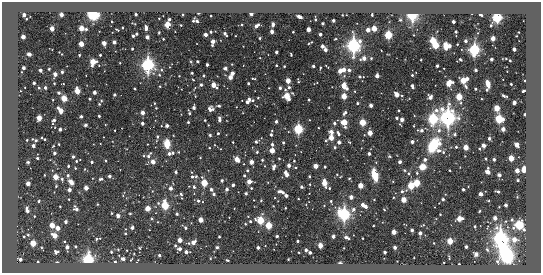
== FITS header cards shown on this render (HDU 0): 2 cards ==
NAXIS1  =                  539 / length of data axis 1
NAXIS2  =                  271 / length of data axis 2

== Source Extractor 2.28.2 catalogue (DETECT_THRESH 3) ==
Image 539 x 271 px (HDU 0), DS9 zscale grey, 1 PNG px = 1 image px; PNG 543 x 275 px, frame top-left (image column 1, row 271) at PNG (2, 2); no overlay
Background -273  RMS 680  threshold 2050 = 3 sigma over >= 5 px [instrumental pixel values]
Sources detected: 451; all 451 listed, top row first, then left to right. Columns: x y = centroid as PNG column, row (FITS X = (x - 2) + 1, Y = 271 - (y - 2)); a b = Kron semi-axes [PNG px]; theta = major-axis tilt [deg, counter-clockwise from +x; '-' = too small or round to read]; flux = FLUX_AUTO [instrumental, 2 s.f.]
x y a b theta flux
198 13 3 2 - 4.1e+04
93 14 7 5 -16 2.2e+06
251 14 3 3 - 2.9e+05
24 15 3 3 - 3.2e+05
61 15 3 3 - 4.3e+05
136 15 3 3 - 1.3e+05
183 15 3 2 - 6.1e+04
342 15 2 2 - 3.3e+04
372 15 3 2 - 8.3e+04
412 15 6 5 - 2.1e+06
480 15 4 3 - 1.1e+05
211 16 3 2 - 4.8e+04
299 17 4 3 - 2.7e+05
497 18 4 4 - 6.7e+06
26 19 3 2 - 4.2e+04
169 19 3 3 - 9.6e+04
315 20 3 2 - 6.5e+04
400 20 4 4 - 5.0e+04
193 21 3 3 - 6.6e+04
197 21 6 3 -51 1.3e+05
333 21 3 3 - 1.7e+05
453 22 3 3 - 2.1e+05
323 23 3 3 - 1.2e+05
135 24 2 2 - 3.1e+04
273 24 4 3 - 2.1e+05
167 25 4 3 - 1.8e+06
181 25 3 3 - 4.7e+04
242 25 3 2 - 4.6e+04
256 26 5 3 - 2.8e+05
81 28 4 3 - 9.3e+05
122 28 2 2 - 4.2e+04
146 28 5 3 - 2.1e+05
52 29 3 3 - 6.5e+05
86 29 3 3 - 8.1e+04
374 29 4 3 - 1.1e+06
117 30 4 2 - 4.0e+04
308 30 3 3 - 4.8e+05
368 30 3 3 - 4.4e+05
211 32 3 3 - 8.1e+04
272 32 3 3 - 3.3e+05
293 32 3 3 - 5.6e+04
456 32 3 3 - 8.3e+04
159 33 3 2 - 4.7e+04
136 34 3 2 - 4.7e+04
225 34 4 3 - 1.8e+05
320 34 3 3 - 2.1e+05
205 35 4 3 - 1.8e+05
388 35 4 4 - 3.3e+06
414 35 2 2 - 2.9e+04
133 36 3 3 - 1.4e+05
516 36 2 2 - 3.0e+04
23 37 3 3 - 5.2e+05
147 37 3 3 - 3.1e+05
260 38 3 3 - 6.9e+04
493 38 3 3 - 6.2e+05
163 39 3 3 - 4.7e+04
335 39 3 2 - 4.0e+04
433 41 4 4 - 1.7e+06
466 41 3 3 - 1.7e+05
114 42 3 3 - 2.5e+05
213 42 5 3 - 4.5e+05
104 43 3 3 - 5.7e+05
310 43 6 2 31 6.8e+04
81 44 4 3 - 9.3e+05
457 44 3 2 - 3.7e+04
436 45 4 4 - 1.9e+06
322 46 4 3 - 2.7e+05
353 46 7 6 - 1.0e+07
446 46 6 4 -84 7.5e+05
449 46 3 3 - 2.1e+05
132 49 3 3 - 4.7e+04
514 49 3 3 - 2.9e+05
325 50 3 3 - 2.8e+05
474 50 5 4 - 6.5e+06
59 52 2 2 - 2.4e+04
276 52 3 3 - 1.5e+05
29 54 4 3 - 1.2e+05
62 54 3 2 - 2.6e+04
291 54 3 2 - 5.1e+04
79 55 3 3 - 6.8e+04
100 55 3 3 - 7.5e+04
260 58 2 2 - 2.5e+04
364 58 5 3 - 4.7e+05
371 58 4 4 - 5.6e+04
460 59 3 3 - 5.9e+04
491 59 3 3 - 1.9e+05
506 59 2 2 - 3.4e+04
421 60 3 3 - 5.8e+04
510 60 3 2 - 6.5e+04
197 61 3 3 - 9.6e+04
93 62 5 4 - 1.4e+06
191 62 5 3 - 5.4e+04
120 63 2 2 - 3.2e+04
148 65 6 5 - 9.4e+06
207 65 3 3 - 1.4e+05
276 65 3 2 - 6.8e+04
284 66 3 3 - 6.0e+04
313 66 3 3 - 1.4e+05
327 66 5 2 - 4.0e+04
437 66 3 3 - 1.6e+05
320 67 3 2 - 5.3e+04
24 68 3 3 - 2.3e+05
225 68 4 4 - 1.5e+05
49 69 3 2 - 3.5e+04
40 70 3 3 - 1.9e+05
161 70 6 5 - 8.5e+04
344 70 4 3 - 4.3e+05
349 70 3 3 - 1.6e+05
476 70 3 3 - 9.8e+04
340 71 3 3 - 5.1e+05
62 72 3 3 - 1.2e+05
192 73 3 3 - 7.8e+04
232 73 3 3 - 3.6e+05
55 74 3 3 - 4.1e+05
159 75 5 4 - 6.6e+04
412 75 3 3 - 7.9e+04
179 76 2 2 - 3.0e+04
204 76 3 3 - 8.3e+04
377 76 3 3 - 3.6e+05
230 77 3 3 - 5.6e+05
360 77 4 4 - 6.7e+04
253 79 5 2 - 6.6e+04
193 80 4 3 - 3.7e+04
464 80 6 4 27 1.6e+06
288 81 4 3 - 8.6e+05
298 81 5 2 - 5.8e+04
450 82 6 4 30 6.0e+05
34 83 3 3 - 1.4e+05
248 83 3 3 - 9.5e+04
54 84 3 2 - 4.4e+04
488 84 5 3 - 7.3e+05
511 84 3 3 - 7.8e+04
201 85 4 4 - 9.1e+04
214 85 5 3 - 9.4e+05
160 86 3 3 - 4.2e+04
344 86 6 4 -53 1.1e+06
289 87 5 4 - 8.7e+04
412 87 5 3 - 1.3e+05
466 87 5 3 - 7.1e+04
39 88 3 3 - 5.7e+04
45 88 3 3 - 1.5e+05
195 88 4 3 - 4.4e+04
280 88 3 3 - 1.5e+05
134 89 3 2 - 5.4e+04
475 89 3 3 - 8.2e+04
285 90 4 3 - 6.1e+04
487 90 3 3 - 7.3e+04
77 91 4 3 - 1.2e+06
523 91 3 2 - 8.4e+04
59 93 3 3 - 6.6e+04
94 93 3 3 - 2.7e+05
397 94 4 3 - 7.7e+05
114 95 3 3 - 1.1e+05
287 96 5 4 - 1.7e+06
344 96 4 3 - 1.2e+06
402 96 3 3 - 4.2e+04
504 96 6 3 -21 8.0e+04
430 97 5 4 - 1.8e+05
459 97 4 3 - 1.8e+06
64 98 4 3 - 1.3e+06
258 98 3 2 - 4.1e+04
90 99 3 3 - 8.5e+04
53 100 2 2 - 3.3e+04
248 100 7 3 59 3.2e+05
253 100 4 3 - 6.2e+04
309 100 3 3 - 7.3e+04
101 101 3 3 - 3.8e+04
514 102 3 3 - 3.4e+05
154 103 3 3 - 4.0e+04
357 103 3 3 - 8.0e+04
99 104 3 3 - 4.2e+04
371 105 3 3 - 3.1e+05
219 106 3 3 - 8.4e+04
329 107 2 2 - 3.5e+04
156 108 3 3 - 4.2e+04
194 108 4 3 - 1.8e+05
497 108 4 3 - 1.2e+06
210 109 6 4 -5 3.1e+05
60 110 6 3 -51 8.0e+05
399 110 3 2 - 3.9e+04
143 113 3 3 - 4.4e+05
189 113 5 3 - 6.6e+04
345 113 5 3 - 1.4e+05
525 115 3 3 - 1.8e+05
99 116 3 3 - 8.2e+04
81 117 3 3 - 1.5e+05
39 118 4 3 - 9.5e+05
397 118 3 3 - 1.0e+05
448 118 9 7 -79 1.2e+07
433 119 6 4 77 6.6e+06
499 119 4 4 - 3.9e+06
205 120 2 2 - 3.9e+04
219 120 6 3 -86 2.0e+05
402 120 3 3 - 4.1e+05
54 121 5 3 - 1.5e+05
188 122 3 3 - 7.2e+04
276 122 3 3 - 1.5e+05
344 122 5 4 - 1.2e+06
362 122 4 4 - 1.9e+06
334 123 3 3 - 1.5e+05
143 124 3 3 - 1.8e+05
400 124 3 3 - 4.3e+04
85 125 3 3 - 1.1e+05
208 125 2 2 - 3.6e+04
161 126 2 2 - 3.0e+04
167 126 3 3 - 2.2e+05
414 126 2 2 - 3.8e+04
60 129 3 3 - 2.0e+05
298 129 4 4 - 5.9e+06
503 129 3 3 - 4.2e+05
421 130 7 4 -8 1.8e+05
272 131 2 2 - 4.0e+04
439 131 6 5 - 1.9e+05
331 132 4 3 - 5.5e+05
218 133 3 3 - 8.7e+04
338 133 5 3 - 1.3e+05
370 133 3 3 - 9.0e+05
210 135 4 3 - 6.6e+04
271 135 3 3 - 1.3e+05
455 135 4 4 - 1.3e+05
157 137 4 3 - 8.7e+04
42 138 4 2 - 3.2e+04
331 138 4 3 - 9.3e+05
45 139 3 3 - 5.3e+04
489 139 3 3 - 1.8e+05
27 140 3 2 - 4.1e+04
36 140 3 3 - 7.1e+04
326 141 4 3 - 4.4e+04
233 142 3 2 - 4.0e+04
256 142 4 3 - 1.2e+05
339 142 3 3 - 2.3e+05
349 142 4 3 - 3.7e+04
412 142 3 3 - 2.2e+05
283 143 3 3 - 7.3e+04
59 144 2 2 - 4.6e+04
167 144 7 5 -89 7.6e+05
272 144 3 3 - 1.3e+05
439 144 4 3 - 1.7e+05
433 145 10 6 60 2.6e+06
484 145 3 3 - 4.6e+05
517 145 4 4 - 2.8e+05
33 146 3 3 - 1.7e+05
456 147 3 3 - 7.5e+04
466 147 4 3 - 9.3e+05
209 148 3 3 - 4.0e+04
335 148 3 3 - 1.1e+05
479 149 4 3 - 5.4e+04
272 150 4 3 - 9.7e+05
438 150 8 6 -5 1.7e+05
178 152 3 2 - 3.9e+04
257 152 3 3 - 7.9e+04
443 152 7 5 -43 9.9e+04
54 153 3 3 - 1.3e+05
173 153 4 3 - 9.3e+04
169 154 3 3 - 1.8e+05
369 154 3 3 - 1.8e+05
144 156 3 2 - 4.0e+04
149 156 9 4 60 1.6e+05
389 156 4 4 - 4.8e+04
73 157 3 3 - 1.3e+05
200 157 3 2 - 3.6e+04
37 158 3 3 - 7.7e+04
511 158 4 3 - 1.2e+06
237 159 4 3 - 7.7e+05
486 159 3 3 - 5.2e+04
105 160 2 2 - 3.9e+04
262 160 3 3 - 6.1e+04
425 160 3 3 - 1.7e+05
494 160 3 3 - 1.7e+05
76 161 3 3 - 5.4e+04
294 161 3 3 - 5.7e+04
28 162 3 3 - 8.7e+04
92 162 3 3 - 9.6e+04
153 162 3 3 - 5.0e+05
251 162 3 3 - 5.0e+05
400 162 3 3 - 2.4e+05
68 166 3 3 - 6.3e+04
265 166 3 2 - 2.7e+04
289 166 3 3 - 2.8e+05
315 166 3 3 - 6.6e+05
274 167 6 4 77 1.7e+05
325 167 3 3 - 7.0e+04
422 167 5 4 - 8.6e+05
460 167 2 2 - 2.5e+04
75 168 3 2 - 3.9e+04
296 168 3 2 - 4.4e+04
524 169 5 4 - 6.6e+05
247 170 3 3 - 6.8e+04
404 170 3 3 - 4.2e+04
450 170 3 2 - 4.0e+04
487 171 6 4 87 3.5e+05
517 171 3 3 - 5.5e+05
176 172 3 3 - 1.3e+05
191 172 3 2 - 2.8e+04
417 173 4 3 - 7.6e+04
287 174 5 3 - 4.5e+05
408 174 5 5 - 7.6e+04
44 175 2 2 - 3.5e+04
68 175 3 3 - 8.2e+04
337 175 3 3 - 4.3e+04
375 175 7 4 -77 1.9e+06
499 175 3 3 - 2.7e+05
109 176 3 3 - 1.6e+05
196 176 4 3 - 4.4e+04
244 176 3 3 - 7.1e+04
56 177 3 3 - 9.2e+05
192 177 3 3 - 9.5e+04
309 177 3 3 - 8.0e+04
349 178 3 3 - 5.1e+04
62 179 3 3 - 7.3e+04
101 179 4 2 - 9.5e+04
518 180 3 3 - 9.2e+04
222 181 3 3 - 1.3e+05
71 182 5 3 - 3.0e+05
249 182 4 3 - 5.7e+05
393 182 4 2 - 3.3e+04
204 183 5 4 - 2.0e+06
324 183 5 3 - 1.1e+06
417 183 4 4 - 2.2e+06
28 184 3 3 - 4.4e+05
310 184 3 2 - 4.0e+04
233 185 3 3 - 1.8e+05
360 186 4 3 - 9.4e+05
411 186 4 4 - 2.0e+06
194 187 4 3 - 1.0e+05
302 187 3 3 - 1.3e+05
86 188 3 3 - 5.2e+05
171 188 3 3 - 2.8e+05
251 188 3 3 - 6.0e+04
329 188 3 3 - 5.8e+04
211 189 3 3 - 1.9e+05
227 189 3 3 - 2.0e+05
463 189 3 3 - 1.0e+05
69 190 3 3 - 3.0e+05
402 191 4 4 - 1.1e+05
281 192 7 3 -17 2.1e+05
498 192 4 3 - 1.2e+05
181 194 4 3 - 7.4e+04
214 194 3 3 - 1.4e+05
246 194 3 3 - 1.2e+05
481 194 3 3 - 3.1e+05
286 196 3 3 - 2.3e+05
351 197 3 3 - 3.7e+05
393 197 3 2 - 4.2e+04
69 199 2 2 - 3.5e+04
298 199 2 2 - 3.5e+04
443 199 3 3 - 1.3e+05
254 200 2 2 - 2.6e+04
261 200 3 3 - 3.7e+04
374 200 2 2 - 4.0e+04
404 200 4 3 - 1.0e+06
39 201 3 3 - 5.6e+04
198 201 3 3 - 9.7e+04
331 201 3 3 - 6.7e+04
488 201 2 2 - 3.6e+04
158 203 4 4 - 5.1e+04
97 204 3 2 - 3.1e+04
165 205 4 4 - 3.6e+06
364 205 7 3 -32 3.9e+05
506 205 3 3 - 2.4e+05
60 206 2 2 - 3.8e+04
148 208 4 4 - 6.4e+05
285 208 2 2 - 4.2e+04
76 209 5 3 - 2.0e+05
353 209 6 5 - 1.5e+05
27 210 6 3 -74 2.3e+05
384 210 3 3 - 3.7e+04
479 211 3 2 - 5.0e+04
112 213 2 2 - 4.0e+04
130 214 3 2 - 3.7e+04
177 214 3 3 - 1.2e+05
344 214 6 5 - 8.0e+06
440 214 3 2 - 4.5e+04
34 216 3 2 - 3.8e+04
118 216 3 3 - 3.3e+05
495 218 3 3 - 4.0e+05
152 219 3 3 - 5.7e+04
459 219 4 4 - 8.5e+05
201 220 3 3 - 7.9e+05
260 220 4 4 - 2.6e+06
512 220 3 3 - 7.5e+04
250 221 3 3 - 6.7e+04
506 221 4 2 - 3.0e+04
66 222 3 3 - 1.7e+05
245 224 3 2 - 4.9e+04
52 225 4 3 - 8.2e+05
269 225 4 4 - 1.9e+06
519 225 7 5 -43 1.4e+06
373 226 2 2 - 4.3e+04
475 226 3 3 - 6.7e+04
58 228 3 3 - 5.2e+05
132 228 3 3 - 1.9e+05
185 228 3 3 - 1.1e+05
513 228 4 3 - 6.1e+04
412 230 3 3 - 1.6e+05
394 232 3 3 - 6.6e+05
420 233 3 3 - 2.7e+05
125 234 3 2 - 5.9e+04
28 235 3 3 - 5.2e+04
55 236 4 3 - 7.8e+05
277 236 3 3 - 7.4e+04
333 236 3 3 - 2.5e+05
24 237 3 2 - 5.6e+04
219 237 3 3 - 7.0e+04
346 237 4 3 - 2.1e+05
362 238 2 2 - 2.7e+04
500 238 7 6 - 1.0e+07
97 239 5 2 - 6.5e+04
180 240 3 3 - 5.3e+05
514 240 4 3 - 5.6e+05
298 241 3 3 - 1.0e+05
450 241 4 3 - 1.5e+06
193 242 4 3 - 3.7e+05
33 243 4 3 - 1.4e+06
434 243 2 2 - 3.4e+04
320 245 4 3 - 8.2e+05
76 246 3 3 - 5.8e+04
175 246 3 3 - 6.8e+04
502 246 4 4 - 2.5e+06
67 247 3 3 - 2.9e+05
217 247 3 3 - 7.7e+04
466 247 3 3 - 1.5e+05
140 248 4 2 - 2.8e+04
258 248 3 3 - 1.9e+05
395 248 3 3 - 2.1e+05
180 249 3 3 - 2.1e+05
127 250 2 2 - 2.7e+04
306 250 3 3 - 1.6e+05
56 252 4 4 - 1.7e+05
111 252 3 3 - 5.4e+04
186 252 4 3 - 2.5e+05
385 252 3 3 - 1.6e+05
310 253 3 3 - 1.9e+05
134 254 2 2 - 2.7e+04
476 254 4 4 - 1.2e+05
159 255 3 3 - 1.2e+05
507 255 10 8 -87 4.5e+06
210 258 3 2 - 2.4e+04
414 258 2 2 - 3.1e+04
449 258 4 2 - 3.3e+04
20 259 3 3 - 2.1e+05
123 259 4 3 - 1.8e+05
288 259 3 2 - 3.8e+04
88 260 5 5 - 6.4e+06
227 260 3 2 - 5.6e+04
137 261 5 2 - 3.3e+04
38 262 3 2 - 5.5e+04
57 262 3 2 - 2.9e+04
115 262 3 3 - 7.2e+04
340 263 4 3 - 6.8e+04
459 264 2 2 - 2.4e+04